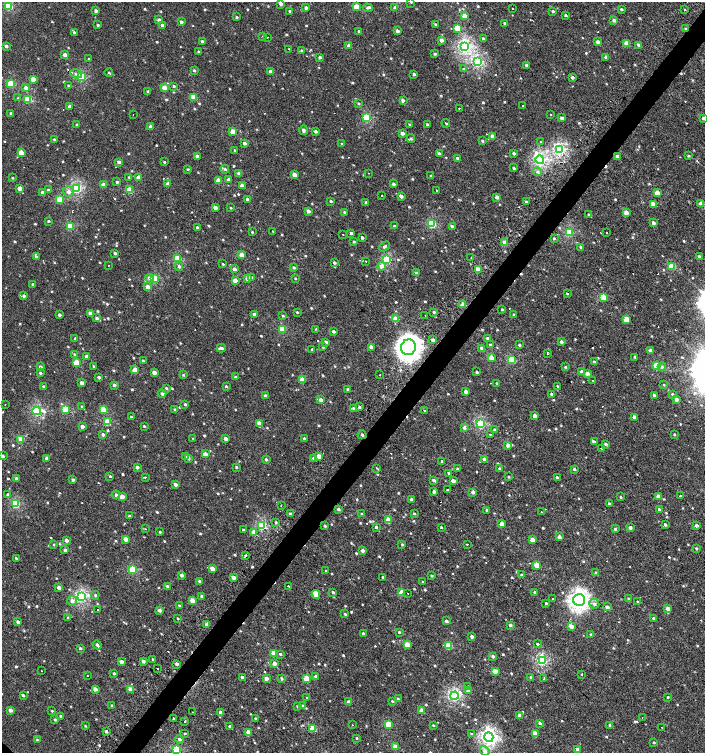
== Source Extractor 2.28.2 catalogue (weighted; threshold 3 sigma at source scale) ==
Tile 10 of 4 x 4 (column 2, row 3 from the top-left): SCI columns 1613-3017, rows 1508-3008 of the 6060 x 6037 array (HDU 1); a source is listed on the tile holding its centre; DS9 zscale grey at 2 x 2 block average (1 PNG px = mean of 2 x 2 image px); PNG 707 x 755 px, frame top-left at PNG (2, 2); each listed source drawn as its Kron ellipse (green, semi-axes under 4 px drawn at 4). Shown black and unused: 4% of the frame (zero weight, under 2 of 3 exposures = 2% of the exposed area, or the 3 px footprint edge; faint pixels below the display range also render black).
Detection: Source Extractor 2.28.2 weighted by HDU 2 'WHT'; one run over the whole footprint, this tile lists its part. Background 0.00107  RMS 0.0038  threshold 0.017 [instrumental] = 3 sigma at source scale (4.5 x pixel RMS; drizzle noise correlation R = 1.50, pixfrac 1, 0.0396/0.0396 arcsec/px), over >= 5 px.
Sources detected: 800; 26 cosmic-ray / hot-pixel residue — neither listed nor drawn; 2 coinciding with a brighter row at this scale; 2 inside a brighter listed object's ellipse — not listed separately; of the other 770, all 500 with FLUX_AUTO >= 0.746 (the completeness limit of this list) listed and drawn (270 fainter detections not listed), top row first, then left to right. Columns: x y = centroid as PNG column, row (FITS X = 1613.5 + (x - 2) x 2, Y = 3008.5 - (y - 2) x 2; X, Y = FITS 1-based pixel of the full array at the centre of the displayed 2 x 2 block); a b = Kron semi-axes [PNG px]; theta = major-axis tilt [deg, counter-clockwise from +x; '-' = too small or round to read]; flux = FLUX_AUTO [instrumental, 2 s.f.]
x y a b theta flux
411 2 2 2 - 1.5
281 4 3 3 - 2.6
9 6 3 3 - 42
356 7 3 3 - 13
395 7 4 4 - 1.6
306 8 3 3 - 2.3
368 8 5 3 - 1.3
513 9 2 2 - 1.2
621 9 4 3 - 1.3
685 10 2 2 - 0.85
96 11 3 3 - 2.1
290 11 3 2 - 0.82
553 11 3 3 - 1.2
565 15 3 3 - 1
464 16 3 3 - 8
237 17 3 3 - 0.79
159 20 3 3 - 2.7
614 20 3 3 - 2.7
181 22 3 3 - 1.9
505 23 3 3 - 1.5
98 25 3 3 - 1.1
162 25 3 3 - 2
436 25 3 3 - 1.3
457 28 3 3 - 17
686 29 3 3 - 1.1
359 31 3 3 - 1
397 31 3 3 - 2.4
74 32 3 3 - 1.2
262 37 2 2 - 3.2
267 37 2 2 - 1.9
483 38 4 3 - 1.4
442 40 3 3 - 3.4
202 41 3 3 - 1.8
598 42 3 3 - 2.9
627 43 3 3 - 6.4
349 45 3 3 - 4.8
639 45 3 3 - 3.1
6 46 3 3 - 2.6
465 47 4 4 - 140
289 49 2 2 - 1.4
301 51 3 3 - 1.2
198 52 3 3 - 1.1
435 54 3 3 - 1
65 55 3 3 - 5
320 57 3 3 - 1.6
606 57 3 3 - 2.6
89 59 3 3 - 0.79
477 62 4 3 - 89
526 65 3 3 - 1.1
463 69 4 3 - 0.84
194 71 3 3 - 1.2
271 72 3 3 - 5.1
109 73 4 3 - 1.2
76 74 6 3 -17 1.9
414 74 3 3 - 1.5
81 77 3 3 - 48
572 77 3 3 - 2.2
33 79 3 3 - 10
11 84 3 3 - 29
68 85 3 3 - 0.75
174 86 4 3 - 0.96
26 88 4 3 - 3.2
165 88 3 3 - 13
148 91 3 3 - 1.6
194 97 3 3 - 15
18 98 3 3 - 0.78
28 99 3 3 - 34
403 101 2 2 - 16
359 103 3 3 - 0.9
523 106 2 2 - 1.6
69 107 3 3 - 2.5
459 108 2 2 - 3
11 113 3 3 - 1.3
133 115 2 2 - 0.88
550 115 2 2 - 1.1
366 118 3 3 - 43
562 118 3 3 - 3.8
703 118 3 3 - 1.8
446 123 4 2 - 0.76
427 124 3 2 - 0.82
77 125 3 3 - 1.7
410 125 3 3 - 0.94
151 127 3 3 - 5.1
303 130 5 3 - 2.7
315 131 3 3 - 2
233 132 3 3 - 11
402 133 3 2 - 4.8
492 137 3 3 - 7.9
54 139 3 3 - 0.78
411 139 4 3 - 1.3
482 141 3 3 - 0.98
541 142 3 3 - 0.87
245 143 3 3 - 2.1
342 144 4 3 - 1
235 150 3 3 - 0.77
560 150 4 4 - 120
21 153 3 3 - 11
514 153 3 3 - 1.7
439 154 3 3 - 3.5
197 156 3 3 - 2.9
617 156 3 3 - 2.2
688 156 3 3 - 0.95
457 158 3 2 - 1.3
540 160 4 3 - 140
119 162 3 3 - 2.9
164 162 3 3 - 0.87
514 168 3 2 - 1.1
188 169 3 3 - 0.75
225 169 4 3 - 1.4
537 172 5 4 - 1.9
239 173 4 3 - 3.1
369 173 2 2 - 0.91
294 175 3 3 - 6
431 176 4 3 - 1.2
129 177 3 3 - 0.75
139 177 3 3 - 8.2
12 178 3 3 - 0.78
229 179 3 3 - 1.9
218 181 3 3 - 8.6
117 182 3 3 - 1.4
168 184 3 3 - 6.2
394 184 3 3 - 1.9
103 185 3 3 - 8.4
242 186 3 3 - 6.1
20 188 3 3 - 6.6
77 188 4 3 - 92
48 190 3 3 - 1.2
129 190 3 3 - 20
436 190 2 2 - 3.7
43 192 3 3 - 2.8
69 192 5 5 - 3.2
657 193 3 3 - 10
382 195 2 2 - 1.3
401 196 3 3 - 2.9
497 197 3 3 - 3.4
60 199 3 3 - 22
247 199 3 3 - 1.2
331 201 3 2 - 0.94
366 202 3 3 - 1.1
526 202 3 3 - 1.5
701 203 3 3 - 5.1
653 204 3 3 - 8.6
215 207 3 3 - 4.5
231 208 3 3 - 0.91
308 211 3 3 - 3.4
344 212 3 3 - 1.3
626 213 3 3 - 7.9
589 214 3 2 - 0.76
48 221 3 2 - 0.95
653 223 3 3 - 3
432 224 3 3 - 45
70 226 3 3 - 30
395 226 3 3 - 0.95
452 226 3 3 - 1.9
197 227 3 2 - 1.4
273 231 2 2 - 3.5
252 232 2 2 - 0.76
569 232 3 3 - 51
607 232 2 2 - 7
351 233 3 3 - 1.4
343 235 2 2 - 2.4
362 238 3 2 - 1.5
554 238 3 3 - 1.1
354 242 3 3 - 1.2
504 242 3 3 - 6.8
384 246 6 3 33 1.6
581 247 3 3 - 1.9
115 253 3 3 - 1.8
241 255 3 3 - 9.4
699 256 3 3 - 1.5
36 257 4 3 - 2.3
471 258 2 2 - 0.83
177 259 3 3 - 39
387 259 3 3 - 56
366 261 2 2 - 1.2
334 263 3 3 - 1.6
223 264 3 2 - 0.82
109 265 2 2 - 0.94
179 266 4 4 - 1.6
382 266 4 4 - 4.4
672 266 3 3 - 23
294 267 3 3 - 1.2
234 269 3 3 - 3.1
478 270 3 3 - 14
416 273 3 3 - 1.7
150 278 5 4 - 3.5
248 278 3 3 - 11
251 278 3 3 - 2.2
295 278 3 3 - 0.81
155 279 3 3 - 32
235 280 3 3 - 6.6
33 284 3 3 - 1.3
148 287 3 3 - 5
567 294 3 2 - 0.85
24 296 3 3 - 1.5
603 297 3 3 - 18
463 305 3 3 - 13
502 309 3 2 - 0.78
297 312 3 3 - 0.81
434 312 3 3 - 1
91 313 3 3 - 6.4
254 314 3 3 - 2
514 314 3 3 - 0.83
59 315 4 3 - 1.7
283 316 3 2 - 0.84
425 316 2 2 - 0.88
97 318 4 4 - 1.8
395 319 3 3 - 13
627 319 3 3 - 13
282 329 3 3 - 26
316 329 3 3 - 0.79
333 331 3 3 - 1.7
75 338 4 2 - 0.75
487 338 3 3 - 1.4
433 340 3 3 - 2.6
326 342 3 3 - 2.2
561 342 3 3 - 2.5
491 345 3 3 - 1.9
519 345 3 2 - 1.4
323 347 3 3 - 0.94
371 347 4 3 - 2.4
409 347 8 7 - 650
221 348 4 3 - 2.2
482 348 3 3 - 4.9
312 349 3 2 - 1.7
650 350 4 3 - 2.4
548 354 2 2 - 3.1
75 355 3 3 - 0.99
87 357 3 3 - 4.2
635 357 3 3 - 0.84
491 358 3 3 - 12
143 360 3 2 - 0.75
511 360 3 3 - 35
594 362 3 3 - 1.1
76 363 3 3 - 20
94 366 3 2 - 0.75
657 366 3 3 - 23
40 367 3 3 - 2.2
565 367 3 3 - 1.1
662 367 4 3 - 1.5
135 370 3 3 - 13
477 372 3 2 - 1.2
582 372 3 3 - 5.3
40 373 3 3 - 1
154 373 3 3 - 4.5
587 373 3 3 - 3.6
183 375 3 3 - 0.85
380 375 2 2 - 1.5
99 377 3 3 - 1.8
235 377 4 3 - 1.2
302 380 3 3 - 12
593 380 2 2 - 0.96
81 383 3 3 - 2.4
497 383 3 2 - 0.83
114 385 3 3 - 1.8
664 385 3 2 - 0.77
43 386 3 2 - 1.2
226 386 3 3 - 1.1
557 386 3 2 - 0.75
166 388 3 3 - 0.87
348 390 3 3 - 2.4
466 391 3 3 - 3.7
162 393 4 4 - 1.6
551 394 3 3 - 1.3
672 394 3 3 - 0.91
654 395 3 2 - 1.4
266 396 3 3 - 3.2
676 399 3 3 - 2.8
321 400 4 3 - 4.5
185 404 3 3 - 1.1
5 405 2 2 - 0.91
82 407 4 3 - 1.5
359 407 3 2 - 0.9
353 408 4 3 - 1
66 409 3 3 - 32
103 410 3 3 - 15
175 410 3 3 - 1.4
37 411 4 3 - 81
424 411 2 2 - 0.87
535 416 3 3 - 5.1
131 417 3 3 - 0.97
634 417 3 3 - 3.4
107 422 3 3 - 22
259 423 4 3 - 6.3
481 424 3 3 - 72
82 426 3 3 - 4.1
144 426 3 2 - 0.86
464 427 4 4 - 2.8
495 430 3 3 - 1.8
103 434 4 3 - 1.6
674 434 2 2 - 0.91
362 435 4 3 - 1.3
490 435 2 2 - 2.3
193 438 2 2 - 1.5
304 438 3 3 - 0.96
21 439 3 3 - 17
226 439 3 3 - 3.4
594 442 2 2 - 17
606 444 3 3 - 1.6
508 445 4 4 - 3.9
601 448 2 2 - 3
205 454 3 3 - 6.8
3 456 3 3 - 1.9
185 456 3 3 - 0.97
319 456 3 3 - 7.5
188 458 4 3 - 1.8
314 458 4 3 - 1.7
46 459 3 3 - 1.7
266 459 4 3 - 1.2
485 459 3 3 - 4.5
442 461 3 2 - 0.77
137 467 3 3 - 2.7
236 467 3 3 - 0.98
377 468 2 2 - 1.3
457 469 4 3 - 1.4
500 469 3 3 - 1.6
574 469 3 3 - 1.3
449 473 3 2 - 0.93
110 476 3 2 - 0.79
145 477 2 2 - 1.9
508 477 3 2 - 0.78
557 477 3 3 - 1.9
17 479 3 3 - 2.3
73 480 3 3 - 1.7
434 480 4 3 - 1.9
453 481 3 3 - 4.4
175 485 3 3 - 2.4
447 489 2 2 - 4.5
434 492 3 3 - 2.5
473 492 3 3 - 4.5
8 495 4 3 - 1.5
116 495 4 4 - 1.5
658 496 3 3 - 6.6
680 496 2 2 - 3.5
122 497 3 3 - 7.8
621 497 3 3 - 0.94
411 500 3 3 - 1.6
16 504 3 3 - 48
609 504 3 3 - 1.2
281 505 2 2 - 0.96
338 509 3 3 - 1.7
659 509 3 3 - 1.1
487 510 3 3 - 1.4
541 512 2 2 - 3.2
291 514 3 3 - 2.4
362 514 3 3 - 0.92
414 514 3 2 - 1
129 516 3 3 - 0.98
388 520 3 3 - 10
276 522 3 3 - 0.81
502 524 3 3 - 8.8
262 525 4 3 - 59
665 525 3 3 - 1.5
697 525 3 3 - 2.8
325 526 3 3 - 1.1
376 527 3 3 - 1.7
441 527 3 3 - 0.8
630 527 3 3 - 2.7
145 529 2 2 - 2.9
243 529 2 2 - 3.9
615 529 3 3 - 1.2
160 532 3 2 - 0.8
254 532 3 3 - 7.8
559 537 3 3 - 4.1
126 539 3 3 - 8.9
66 540 3 3 - 3
533 540 3 3 - 9.6
54 544 3 3 - 0.83
467 544 2 2 - 3.7
402 545 3 3 - 0.96
696 548 3 3 - 0.96
65 550 3 3 - 1.6
363 550 3 3 - 3.3
245 555 2 2 - 12
16 558 3 2 - 0.86
537 565 3 3 - 14
212 569 3 3 - 6
133 570 3 3 - 40
325 570 2 2 - 2.5
596 573 3 2 - 1.3
182 575 3 3 - 2.8
522 575 3 3 - 1.8
432 576 3 2 - 1.1
233 577 3 3 - 3.6
382 577 2 2 - 6.8
200 581 3 3 - 1.7
423 582 3 2 - 0.87
167 586 3 3 - 1.3
288 586 2 2 - 3.8
59 587 3 3 - 3.9
333 592 3 3 - 1.1
535 592 3 3 - 1.2
401 593 3 3 - 14
408 593 2 2 - 0.86
316 594 4 3 - 14
95 595 4 4 - 1.3
201 596 3 3 - 1.3
81 597 4 4 - 100
553 599 2 2 - 1.3
629 599 3 3 - 1.5
579 600 6 6 - 340
72 601 5 4 - 3.7
192 601 3 3 - 9.7
637 602 3 3 - 0.75
546 603 3 3 - 0.97
594 604 5 4 - 2.6
179 606 3 3 - 1.1
607 607 3 3 - 2.8
668 609 4 3 - 5.9
98 610 2 2 - 1.4
159 610 3 3 - 2.5
345 614 3 3 - 1.2
68 618 3 3 - 0.9
653 618 3 3 - 1.1
178 619 2 2 - 0.83
446 621 3 3 - 2
18 622 3 3 - 2.9
207 624 3 3 - 3.9
510 625 2 2 - 2.3
571 626 4 3 - 4.4
399 632 3 3 - 0.84
363 633 3 2 - 1.5
591 635 3 2 - 0.91
472 636 3 3 - 2.4
537 644 3 3 - 1.2
97 645 5 3 - 1.8
407 645 3 3 - 14
449 646 3 3 - 22
80 648 4 3 - 1.1
274 653 3 3 - 10
280 654 3 3 - 1.4
493 656 3 3 - 2.1
153 659 3 2 - 2.4
542 660 4 3 - 80
143 661 3 3 - 2.9
121 662 3 3 - 5.5
274 663 3 3 - 5.4
177 664 3 3 - 1.9
158 668 2 2 - 3.4
41 671 2 2 - 0.83
495 671 4 3 - 7.5
114 673 3 3 - 1.1
582 674 2 2 - 2.9
87 676 2 2 - 1.4
316 676 3 3 - 2.5
242 677 3 2 - 2.8
531 677 3 3 - 1.3
266 678 3 3 - 6.3
282 678 3 3 - 1.2
306 679 3 3 - 17
544 679 2 2 - 1.7
468 687 3 3 - 1.2
95 689 3 3 - 5.1
131 689 3 3 - 7.5
469 691 3 3 - 5.5
23 695 3 3 - 1.4
454 696 4 4 - 100
668 697 3 3 - 0.83
307 698 2 2 - 2.3
398 699 3 3 - 0.88
392 701 3 2 - 0.95
349 702 3 3 - 4.4
112 705 3 3 - 0.96
298 706 3 2 - 0.98
303 706 2 2 - 2.2
10 710 3 3 - 4.9
52 711 3 2 - 0.82
422 711 3 3 - 11
193 712 2 2 - 1.1
220 712 4 3 - 1.6
520 715 3 3 - 4.3
61 716 3 2 - 0.97
642 717 2 2 - 1
173 718 2 2 - 1
255 718 3 3 - 1
55 720 3 3 - 1.4
185 721 2 2 - 9.6
540 723 3 3 - 1.8
389 724 3 3 - 21
353 725 2 2 - 2.1
433 725 3 2 - 0.9
610 725 3 3 - 2
85 726 3 3 - 0.82
230 727 4 3 - 2.2
662 727 2 2 - 3.6
313 728 3 3 - 20
106 731 3 3 - 1.7
248 732 3 3 - 7.9
185 733 3 2 - 0.8
535 733 3 3 - 11
472 734 2 2 - 3.8
489 737 5 4 - 210
357 738 3 3 - 0.88
179 739 4 3 - 2.3
37 740 3 3 - 0.86
654 742 3 2 - 0.76
395 747 3 3 - 11
177 749 3 3 - 46
577 750 3 3 - 3.8
485 751 5 4 - 2.9
Overlapping masked pixels (flux is a lower limit): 2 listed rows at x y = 686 29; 362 435
Isophote crosses this tile's border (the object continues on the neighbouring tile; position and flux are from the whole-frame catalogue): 6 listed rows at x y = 411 2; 9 6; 306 8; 703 118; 3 456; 177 749